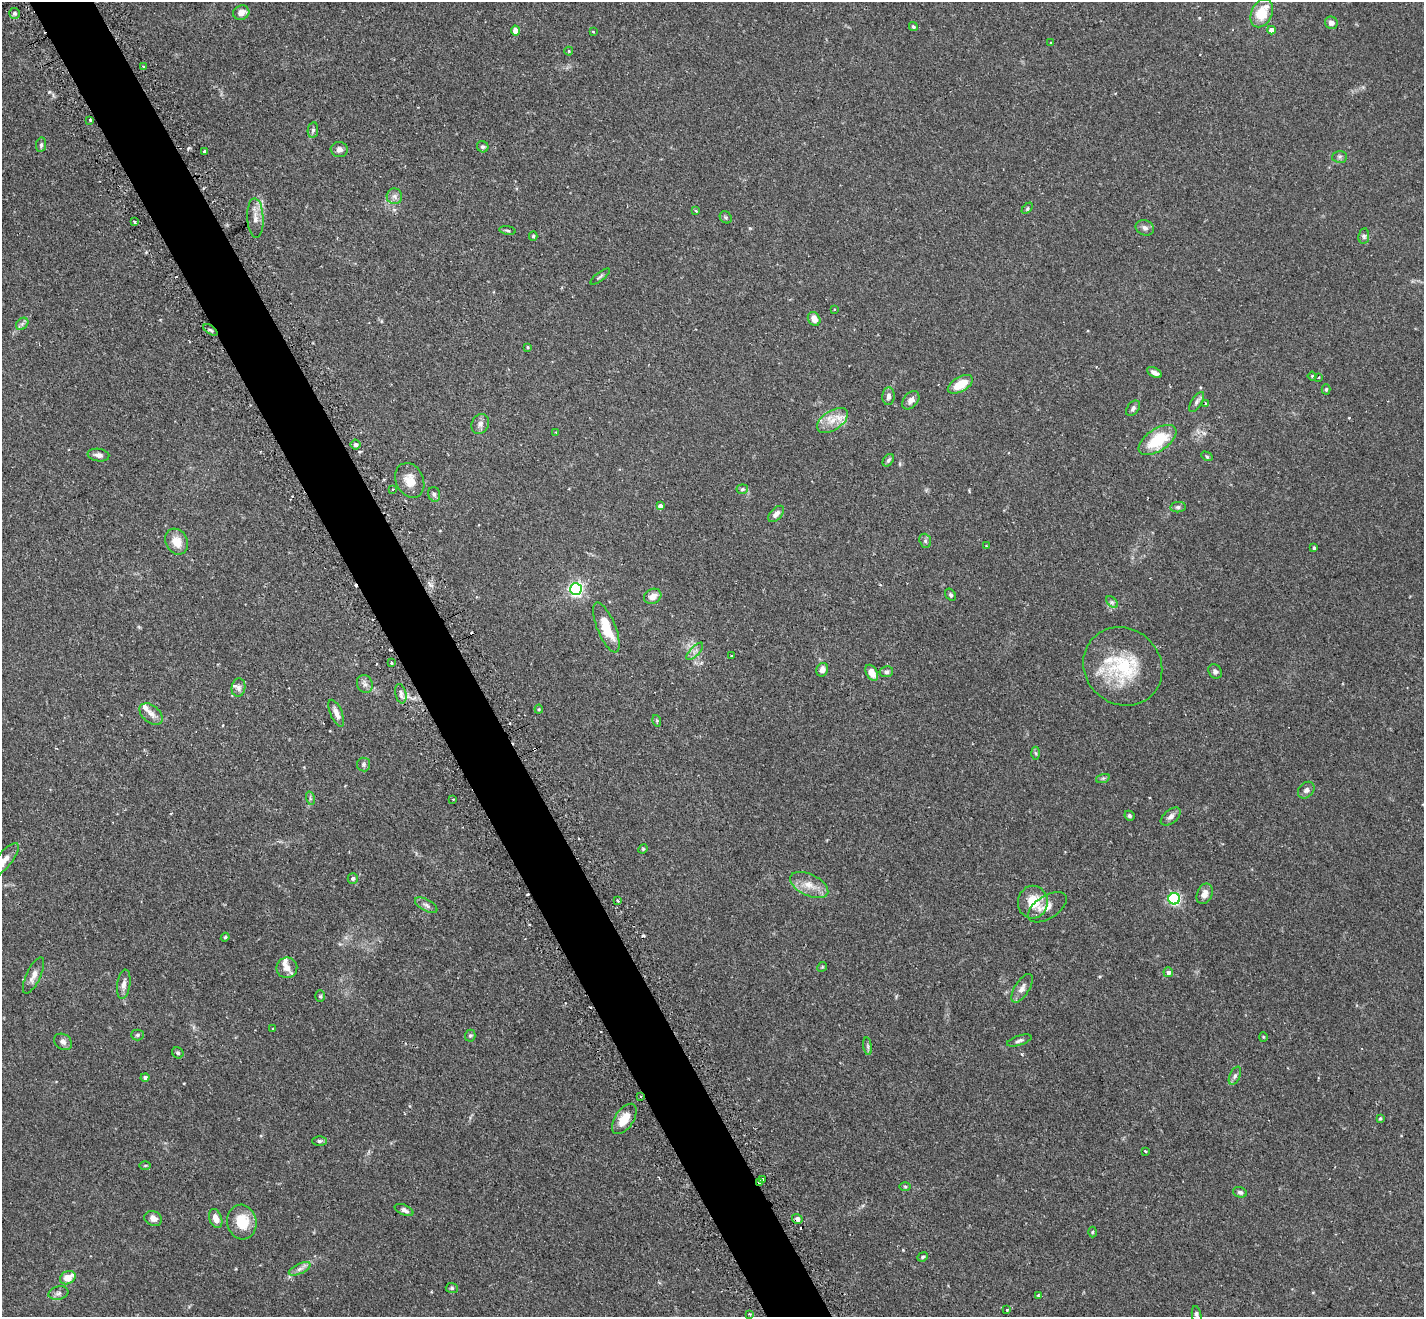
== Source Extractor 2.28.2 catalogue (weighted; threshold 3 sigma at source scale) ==
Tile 11 of 4 x 4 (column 3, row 3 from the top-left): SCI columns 2889-4310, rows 1498-2812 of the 5775 x 5761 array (HDU 1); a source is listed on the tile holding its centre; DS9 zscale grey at full resolution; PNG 1426 x 1319 px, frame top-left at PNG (2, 2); each listed source drawn as its Kron ellipse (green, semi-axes under 4 px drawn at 4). Shown black and unused: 5% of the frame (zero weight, under 2 of 3 exposures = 4% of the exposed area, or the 3 px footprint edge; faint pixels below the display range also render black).
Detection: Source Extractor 2.28.2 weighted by HDU 2 'WHT'; one run over the whole footprint, this tile lists its part. Background 0.211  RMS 0.0069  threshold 0.0309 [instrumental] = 3 sigma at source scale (4.5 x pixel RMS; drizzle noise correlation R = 1.50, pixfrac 1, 0.05/0.05 arcsec/px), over >= 5 px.
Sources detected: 161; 12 cosmic-ray / hot-pixel residue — neither listed nor drawn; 5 inside a brighter listed object's ellipse — not listed separately; the other 144 listed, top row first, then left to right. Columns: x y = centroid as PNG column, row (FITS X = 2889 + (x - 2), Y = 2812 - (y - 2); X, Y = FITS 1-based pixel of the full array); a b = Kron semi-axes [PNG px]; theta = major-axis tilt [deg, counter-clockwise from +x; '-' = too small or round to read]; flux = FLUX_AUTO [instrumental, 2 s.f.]
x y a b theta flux
15 13 5 5 - 1.5
241 13 8 7 - 4.8
1262 13 15 10 64 17
1331 23 6 6 - 2.6
913 26 5 4 - 1
1271 30 4 4 - 4
516 31 5 4 - 8.1
593 32 3 2 - 0.72
1051 43 3 2 - 0.71
569 51 4 4 - 0.64
144 67 3 3 - 1.3
90 121 3 3 - 1.7
313 130 8 5 80 1.6
41 145 7 5 82 1.3
483 147 6 5 - 1.3
339 149 8 7 - 2.8
204 151 3 2 - 1.2
1340 157 7 6 - 1.6
394 196 8 8 - 2.6
1027 208 6 4 45 0.9
695 210 3 3 - 1.5
726 217 7 5 -44 1.2
255 218 20 8 -88 5.6
135 222 3 3 - 0.84
1145 228 9 7 -23 2.4
507 230 8 3 -9 0.99
533 236 4 4 - 0.79
1364 236 8 5 83 1.6
600 276 12 3 38 1.2
834 310 3 3 - 0.65
814 319 7 6 - 5.5
22 324 7 5 45 1.7
210 330 8 3 -33 0.99
528 347 4 3 - 0.71
1154 373 8 4 -29 3
1312 376 4 4 - 0.82
1318 377 4 3 - 0.96
960 384 14 7 31 12
1326 389 5 4 - 0.81
888 396 9 6 85 2.7
911 400 10 7 50 3.5
1197 402 11 5 57 2
1205 403 4 4 - 1.2
1133 408 9 5 51 1.7
832 421 17 10 34 8.5
480 424 10 8 64 2.9
556 432 3 2 - 0.44
1158 440 21 11 34 27
356 444 5 5 - 2.1
98 455 11 6 -9 2.7
1207 456 6 4 -29 0.92
888 460 7 5 54 1.3
410 480 18 13 -65 8.7
393 489 2 2 - 0.71
742 489 6 5 - 1.2
434 494 7 5 -73 1.7
660 506 4 4 - 2.2
1178 507 7 5 8 1.4
776 514 10 5 48 3.2
925 541 7 5 -70 1.4
177 542 13 11 -60 8.2
986 545 2 2 - 0.55
1314 548 3 3 - 0.83
576 589 6 6 - 160
951 595 6 5 - 1.2
653 596 9 7 28 5
1112 602 7 4 -44 1.2
606 627 27 9 -68 18
695 651 11 4 47 2.3
732 656 3 2 - 0.79
391 663 3 3 - 1.6
1123 666 41 37 -43 46
822 670 7 6 - 4.1
1215 671 7 6 - 2
886 672 7 5 12 1.7
872 673 8 5 -59 7.4
365 684 9 7 -68 2.7
238 688 9 7 81 2.5
401 694 10 5 -78 2.3
539 709 4 4 - 0.71
336 713 14 6 -67 4.1
151 714 13 8 -40 4.2
657 721 6 3 -73 0.8
1036 753 6 4 -87 0.94
364 764 7 6 - 1.5
1103 778 7 4 18 1.1
1306 790 9 7 46 2.6
310 798 7 4 -73 1.1
453 799 3 2 - 0.74
1129 816 5 4 - 1.3
1171 816 11 6 39 3.1
643 849 5 4 - 0.7
4 860 21 7 51 5.8
353 878 5 5 - 1.2
809 885 20 10 -25 8.7
1205 894 11 7 66 4.6
1174 899 6 5 - 93
618 901 3 3 - 1.7
1033 902 16 15 - 17
426 905 12 6 -28 2.4
1047 907 22 11 32 6.6
225 937 4 4 - 0.74
822 967 5 4 - 0.71
287 968 10 10 - 5.4
1168 972 5 4 - 2.2
34 975 20 7 64 4.8
124 984 14 6 82 3.5
1022 988 16 7 57 4.1
320 996 6 5 - 1.1
273 1029 4 2 - 0.43
137 1035 6 5 - 1.2
470 1036 6 5 - 1.1
1263 1037 4 4 - 0.6
1019 1041 13 5 17 2
63 1042 9 7 -35 2.7
868 1046 9 4 -82 1.3
178 1053 6 5 - 1.2
1235 1076 10 5 65 1.9
145 1077 4 4 - 1.7
640 1097 3 3 - 0.77
1380 1118 4 4 - 0.96
624 1119 17 9 56 11
320 1141 7 4 0 1.3
1145 1151 3 3 - 1.5
145 1166 6 4 1 0.75
762 1179 3 3 - 2.2
760 1182 3 3 - 2.7
905 1186 6 4 -1 0.75
1240 1192 7 5 -17 1.4
404 1210 10 5 -24 2.4
153 1219 9 7 -23 3.5
216 1219 10 6 -69 5.3
797 1219 5 5 - 2.5
242 1222 17 14 -76 17
1093 1232 5 3 - 0.73
923 1257 5 4 - 1
300 1269 12 5 24 2.7
68 1278 8 6 28 8.8
452 1288 6 5 - 1.1
58 1293 10 6 12 2.3
1038 1295 3 3 - 0.86
1007 1310 3 3 - 0.7
749 1314 2 2 - 0.7
1197 1315 9 4 -80 1.8
Overlapping masked pixels (flux is a lower limit): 4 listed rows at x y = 210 330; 640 1097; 760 1182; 797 1219
Isophote crosses this tile's border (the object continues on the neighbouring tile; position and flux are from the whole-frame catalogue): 2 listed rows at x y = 4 860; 1197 1315